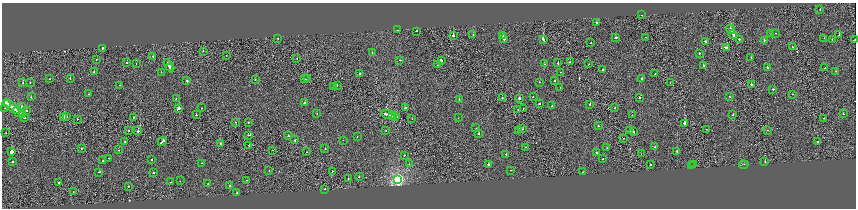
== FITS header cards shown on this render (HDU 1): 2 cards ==
NAXIS1  =                 1708
NAXIS2  =                  412

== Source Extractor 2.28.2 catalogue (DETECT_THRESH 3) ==
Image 1708 x 412 px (HDU 1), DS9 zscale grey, zoomed out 1/2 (1 PNG px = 2 x 2 image px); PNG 858 x 210 px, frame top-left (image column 1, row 411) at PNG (2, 3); each listed source drawn as its Kron ellipse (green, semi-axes under 4 px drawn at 4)
Background 7.56e-04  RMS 0.019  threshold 0.0567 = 3 sigma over >= 5 px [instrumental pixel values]
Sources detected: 208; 17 cannot appear on this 1/2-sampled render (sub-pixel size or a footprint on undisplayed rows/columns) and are neither listed nor drawn; the other 191 listed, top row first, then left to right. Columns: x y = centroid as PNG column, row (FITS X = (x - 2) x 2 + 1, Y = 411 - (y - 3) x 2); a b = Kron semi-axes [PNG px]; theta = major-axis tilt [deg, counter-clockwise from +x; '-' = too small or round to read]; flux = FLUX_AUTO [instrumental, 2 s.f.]
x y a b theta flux
820 10 2 2 - 7
642 15 2 1 - 110
596 23 2 2 - 17
730 29 4 1 - 110
397 30 2 2 - 5.6
416 31 2 2 - 15
770 33 2 1 - 3.8
775 33 2 1 - 7
733 34 5 2 - 140
473 35 2 1 - 5.8
839 35 2 2 - 15
453 36 2 2 - 82
503 36 2 2 - 7.8
645 37 2 1 - 17
278 38 2 2 - 6.1
615 38 3 2 - 29
824 38 2 2 - 11
504 39 2 2 - 35
739 39 2 2 - 53
832 39 2 2 - 6.3
543 40 4 2 - 37
764 40 2 2 - 7.4
855 40 2 2 - 71
706 41 3 2 - 25
591 43 2 2 - 8.6
792 47 2 2 - 9.3
102 48 2 2 - 14
726 48 4 2 - 50
203 51 2 2 - 14
372 53 2 2 - 7.9
699 53 2 2 - 11
226 55 2 1 - 3.8
153 57 2 2 - 20
751 57 2 2 - 21
96 59 2 1 - 6.7
297 59 2 1 - 4.5
400 60 2 2 - 10
441 60 3 2 - 14
570 62 2 1 - 31
127 63 2 2 - 14
136 63 2 1 - 5
558 63 2 1 - 13
544 64 2 1 - 9.2
589 64 2 1 - 4
438 65 2 2 - 4
169 66 7 2 -61 96
703 66 2 2 - 16
170 67 2 2 - 41
767 67 2 2 - 14
825 68 2 1 - 39
603 70 2 1 - 19
836 71 2 2 - 6.2
94 72 2 2 - 22
161 72 2 2 - 6.3
560 72 2 1 - 4
360 74 2 2 - 9.2
655 74 2 2 - 11
70 78 2 2 - 14
49 79 2 1 - 13
304 79 3 2 - 19
307 79 2 1 - 46
642 79 2 2 - 14
255 80 2 2 - 8.8
187 81 3 2 - 23
554 81 2 2 - 43
539 82 2 2 - 4.4
23 83 2 2 - 8.9
30 83 2 2 - 7.4
670 83 2 1 - 6.9
751 84 2 2 - 17
120 85 2 2 - 4.9
337 86 2 2 - 18
334 87 3 1 - 35
560 88 2 1 - 3.2
773 89 2 2 - 17
89 94 2 1 - 4.9
792 94 2 1 - 21
31 97 2 1 - 13
533 97 2 2 - 7.3
729 97 2 2 - 7.4
176 98 2 1 - 5.9
502 98 2 2 - 13
519 98 2 2 - 43
639 98 2 2 - 13
459 99 2 2 - 10
7 103 4 2 - 53
305 103 2 2 - 16
540 104 2 2 - 40
590 104 2 1 - 23
552 106 2 2 - 13
11 107 10 2 -37 120
21 107 2 2 - 11
5 108 2 2 - 7.2
202 108 2 1 - 12
405 108 2 2 - 42
615 108 2 1 - 19
178 109 3 2 - 63
518 109 2 1 - 8.3
523 109 2 1 - 4.5
27 111 2 2 - 23
18 112 6 2 -40 150
317 113 2 2 - 5.3
843 114 2 2 - 38
22 115 3 2 - 56
196 115 2 2 - 13
388 115 7 2 -15 82
632 115 2 2 - 8.8
733 115 2 2 - 5.9
67 116 2 1 - 4.7
392 116 2 2 - 32
25 117 2 2 - 73
134 117 2 2 - 9.1
396 117 3 1 - 58
64 118 2 2 - 110
412 118 2 2 - 7.4
458 118 2 2 - 4.2
824 118 2 1 - 13
77 119 2 2 - 8.7
236 122 2 1 - 6.9
249 122 2 1 - 8
684 123 2 2 - 120
598 126 2 2 - 22
476 128 2 1 - 3.5
523 129 2 1 - 11
707 129 2 1 - 9.5
386 130 2 2 - 11
767 130 2 2 - 4.6
128 131 2 2 - 11
138 131 2 2 - 20
519 131 2 2 - 27
630 131 3 2 - 49
633 131 2 2 - 20
6 133 2 1 - 5.7
479 133 2 2 - 18
248 135 2 2 - 8.1
288 136 2 2 - 8.5
357 136 2 2 - 6.3
623 138 2 1 - 6.1
295 140 2 2 - 10
343 140 2 2 - 4.1
125 142 2 2 - 19
162 142 5 2 - 55
818 142 2 1 - 5.8
220 143 2 2 - 44
249 145 2 1 - 16
526 147 2 1 - 12
655 147 2 1 - 11
81 148 2 2 - 10
325 148 2 2 - 8.8
607 148 2 2 - 11
118 150 2 2 - 9.6
273 150 2 1 - 3.3
677 151 2 2 - 74
12 152 3 2 - 160
307 152 2 1 - 7.1
596 152 2 2 - 42
506 154 2 2 - 73
641 154 2 1 - 2.7
404 155 2 2 - 7.8
109 158 2 1 - 4.5
152 159 2 2 - 15
603 159 2 2 - 11
103 161 2 2 - 7.3
765 161 2 2 - 18
12 162 2 2 - 36
202 163 2 2 - 5.5
409 164 2 1 - 4.9
488 164 2 2 - 120
650 164 2 2 - 16
743 164 5 2 - 3.3
693 165 2 2 - 22
692 166 2 1 - 4.2
510 170 2 1 - 5.6
269 171 2 1 - 4.5
332 171 2 2 - 8.2
99 172 2 2 - 17
583 172 2 1 - 6.2
154 173 2 1 - 6.8
359 177 2 2 - 30
348 179 2 1 - 22
398 179 4 4 - 710
247 180 2 1 - 5.2
180 181 2 1 - 6.8
59 182 2 2 - 6.8
171 182 2 1 - 13
208 184 2 2 - 6.8
230 185 2 2 - 9
129 186 2 2 - 30
325 189 2 2 - 27
73 192 2 1 - 8.1
236 193 2 2 - 12
At the frame edge (FLAGS 8, measured only in part): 1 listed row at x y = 855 40
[17 sub-pixel or undisplayed-footprint detections neither listed nor drawn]